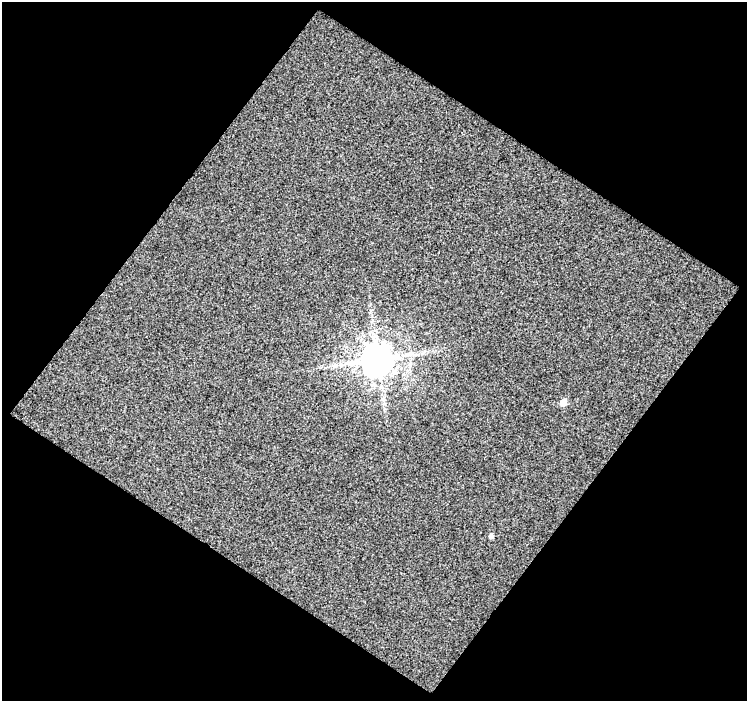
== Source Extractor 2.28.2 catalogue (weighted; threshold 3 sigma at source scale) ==
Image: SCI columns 2-746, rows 27-725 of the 747 x 752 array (HDU 1 of 3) = the unmasked area's bounding box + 8 px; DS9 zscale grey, full resolution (1 PNG px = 1 image px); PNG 749 x 703 px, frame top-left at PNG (2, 2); no overlay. Shown black and unused: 51% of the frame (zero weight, under 3 of 4 exposures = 2% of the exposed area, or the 3 px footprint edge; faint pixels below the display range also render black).
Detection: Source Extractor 2.28.2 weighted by HDU 2 'WHT'. Background 0.0353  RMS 0.67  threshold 3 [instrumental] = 3 sigma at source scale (4.5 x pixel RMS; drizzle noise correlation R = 1.50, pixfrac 1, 0.0396/0.0396 arcsec/px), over >= 5 px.
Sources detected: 3; all 3 listed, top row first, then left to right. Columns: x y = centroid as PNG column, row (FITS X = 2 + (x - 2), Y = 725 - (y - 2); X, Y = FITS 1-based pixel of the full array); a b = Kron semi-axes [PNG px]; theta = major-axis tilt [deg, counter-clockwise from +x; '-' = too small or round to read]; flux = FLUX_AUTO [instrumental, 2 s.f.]
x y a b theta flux
378 359 9 9 - 140000
563 402 5 5 - 710
491 536 5 4 - 260
Overlapping masked pixels (flux is a lower limit): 1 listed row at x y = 378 359